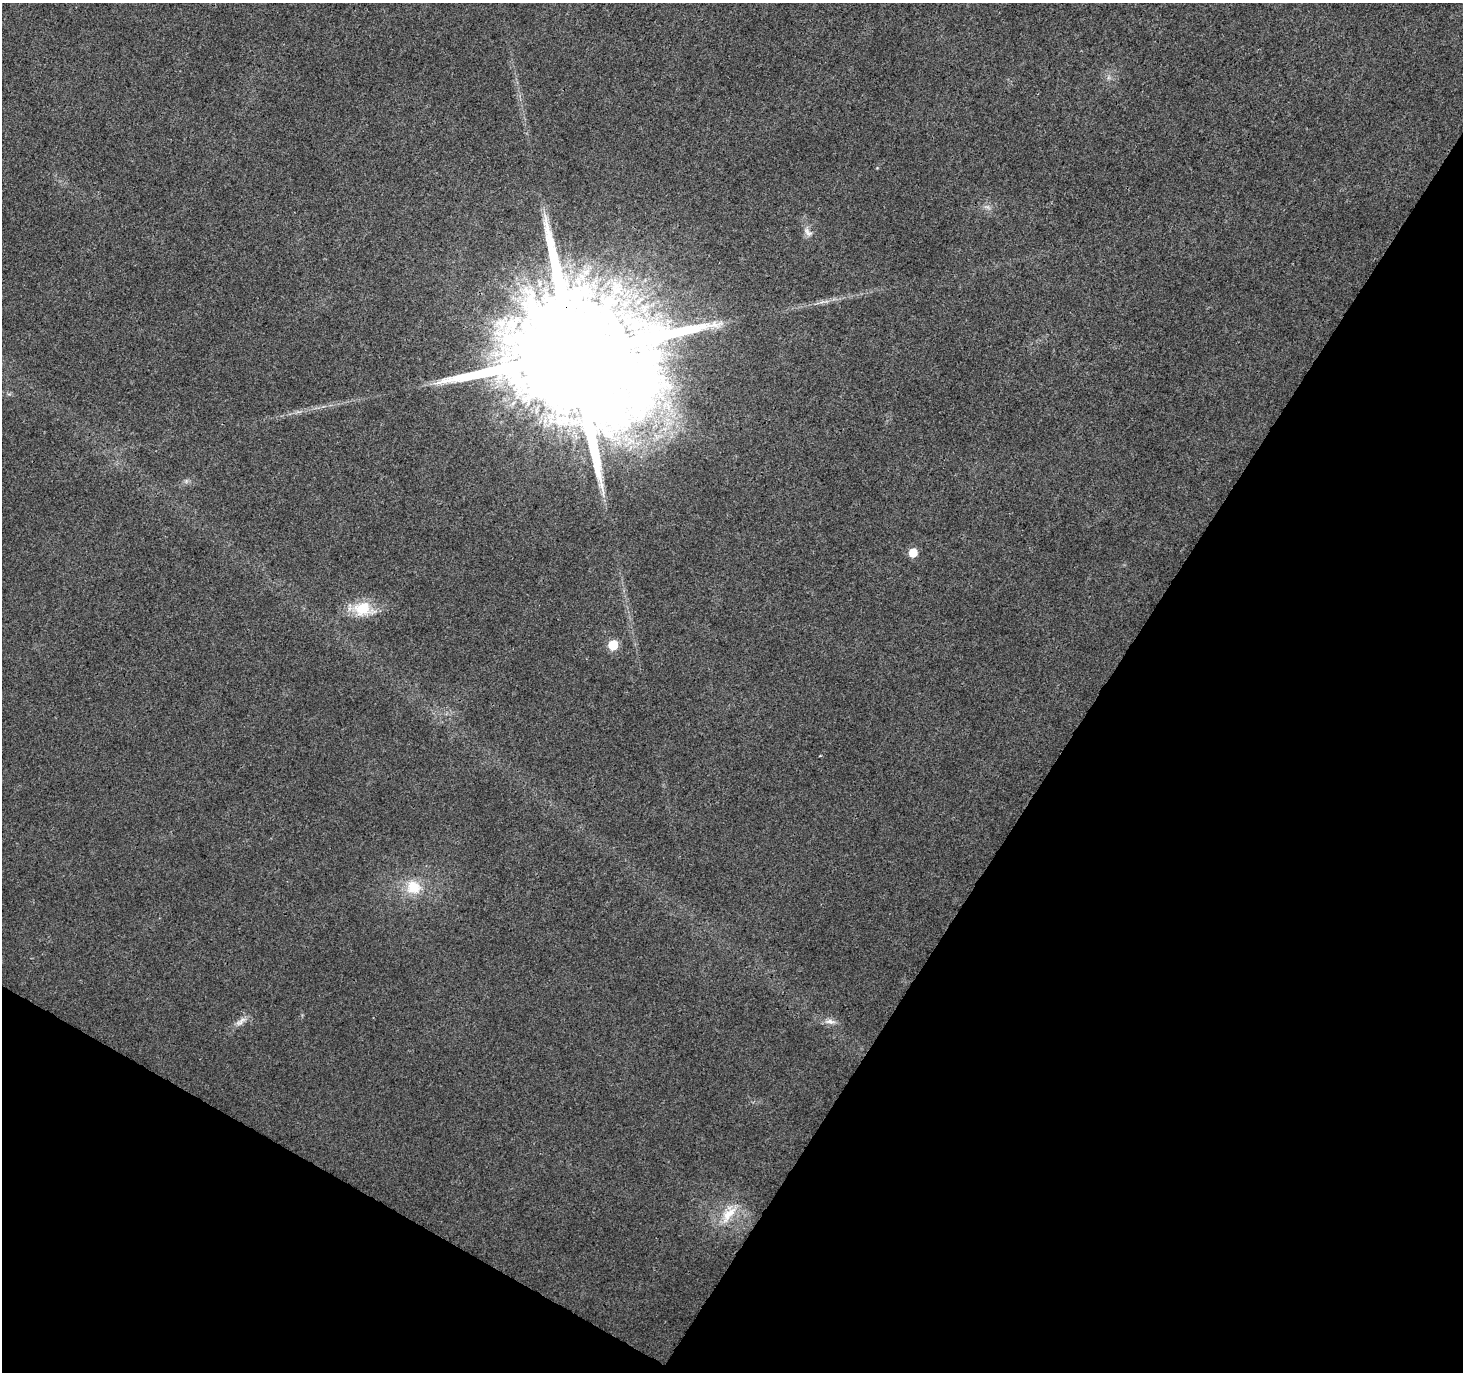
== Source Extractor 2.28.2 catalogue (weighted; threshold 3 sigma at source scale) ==
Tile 15 of 4 x 4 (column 3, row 4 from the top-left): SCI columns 2925-4385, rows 193-1562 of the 5854 x 5930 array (HDU 1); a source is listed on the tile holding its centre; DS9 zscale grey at full resolution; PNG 1465 x 1374 px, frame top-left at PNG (2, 3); no overlay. Shown black and unused: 31% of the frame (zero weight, under 3 of 4 exposures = <1% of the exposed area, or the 3 px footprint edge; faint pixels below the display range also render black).
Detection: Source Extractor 2.28.2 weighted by HDU 2 'WHT'; one run over the whole footprint, this tile lists its part. Background 0.00409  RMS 0.0024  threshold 0.0107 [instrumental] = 3 sigma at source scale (4.5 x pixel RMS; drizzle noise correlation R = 1.50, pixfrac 1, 0.0396/0.0396 arcsec/px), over >= 5 px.
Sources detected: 10; all 10 listed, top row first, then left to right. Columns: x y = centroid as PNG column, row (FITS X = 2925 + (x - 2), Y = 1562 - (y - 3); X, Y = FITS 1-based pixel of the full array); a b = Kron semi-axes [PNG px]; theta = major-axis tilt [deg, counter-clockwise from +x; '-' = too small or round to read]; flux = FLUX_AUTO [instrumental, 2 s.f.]
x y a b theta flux
987 207 10 5 -33 0.8
808 232 15 8 -49 1.5
574 354 41 31 53 18000
913 553 6 5 - 7.4
362 608 23 18 15 7.5
613 645 6 6 - 12
414 887 20 18 -19 6.7
830 1021 16 7 -6 1.6
240 1022 19 7 36 1.7
729 1214 32 15 56 6.4
Overlapping masked pixels (flux is a lower limit): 1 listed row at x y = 574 354